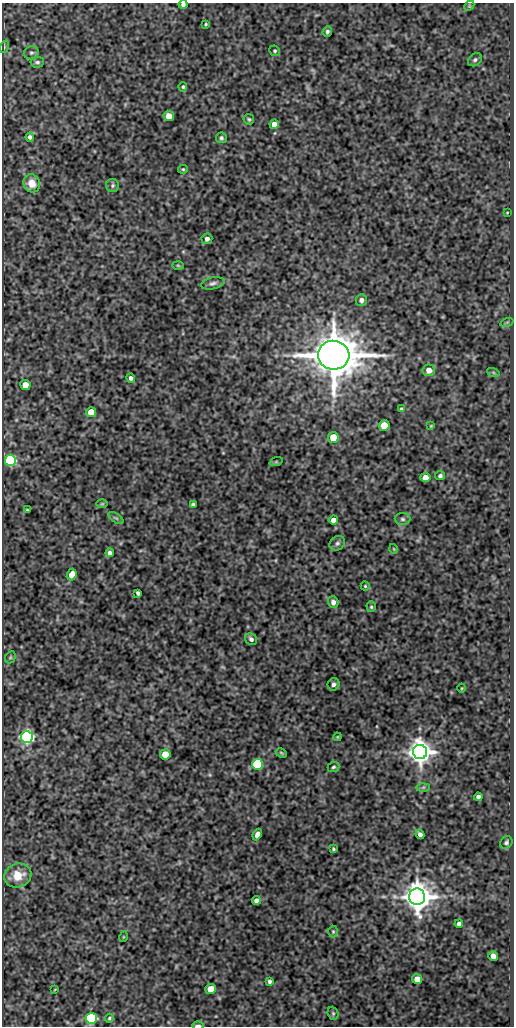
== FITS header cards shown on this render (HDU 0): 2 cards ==
NAXIS1  =                  512
NAXIS2  =                 1024

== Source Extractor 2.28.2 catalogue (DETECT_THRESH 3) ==
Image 512 x 1024 px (HDU 0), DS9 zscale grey, 1 PNG px = 1 image px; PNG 516 x 1028 px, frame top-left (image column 1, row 1024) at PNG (2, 3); each listed source drawn as its Kron ellipse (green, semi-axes under 4 px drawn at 4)
Background 361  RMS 0.87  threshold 2.61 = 3 sigma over >= 5 px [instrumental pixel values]
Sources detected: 84; all 84 listed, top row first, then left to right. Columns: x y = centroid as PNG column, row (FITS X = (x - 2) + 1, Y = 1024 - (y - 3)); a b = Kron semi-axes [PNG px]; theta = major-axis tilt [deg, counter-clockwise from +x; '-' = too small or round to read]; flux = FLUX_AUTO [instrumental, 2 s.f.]
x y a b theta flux
183 4 4 4 - 150
469 6 6 4 46 70
206 24 4 3 - 63
327 32 5 4 - 130
4 47 6 4 72 75
275 51 5 5 - 97
31 53 7 6 - 160
475 60 8 5 38 140
37 62 7 5 4 130
183 87 5 4 - 97
169 116 5 5 - 570
249 119 5 5 - 94
274 124 4 4 - 400
30 137 4 4 - 160
221 138 5 5 - 120
183 169 5 4 - 68
32 183 9 8 - 730
113 186 6 6 - 130
507 212 4 2 - 39
207 239 5 5 - 210
178 265 6 4 -2 65
213 283 12 6 13 190
361 300 6 5 - 240
507 322 7 4 19 80
334 355 15 14 - 190000
429 370 6 6 - 450
493 372 6 4 -19 83
131 378 5 4 - 170
25 385 5 5 - 950
401 409 4 3 - 85
91 412 5 5 - 1100
384 425 5 5 - 1500
431 426 4 4 - 57
333 437 5 5 - 1700
10 460 5 5 - 10000
276 462 7 4 19 77
440 476 5 4 - 140
425 478 5 5 - 540
102 504 6 4 1 54
193 505 4 4 - 160
27 510 4 4 - 69
116 518 9 4 -35 100
402 519 8 6 -3 140
333 520 4 4 - 330
337 543 8 6 36 170
394 549 5 3 - 47
110 553 4 4 - 180
72 575 6 4 67 640
365 586 4 4 - 67
138 593 4 3 - 130
333 602 6 5 - 220
371 607 5 4 - 86
251 639 6 5 - 170
10 657 6 5 - 84
334 684 6 6 - 170
462 688 4 3 - 47
27 737 6 6 - 16000
337 737 4 3 - 52
420 752 7 7 - 67000
281 753 6 4 -27 73
165 754 5 5 - 1300
257 764 5 5 - 7900
333 767 6 5 - 110
423 787 6 4 1 89
478 797 4 4 - 210
420 834 5 4 - 260
257 835 6 4 66 310
506 842 7 5 49 130
333 849 4 3 - 74
18 875 14 11 17 1000
417 897 8 8 - 89000
256 900 4 4 - 210
459 924 4 4 - 240
333 932 6 5 - 90
123 937 5 3 - 49
493 956 5 4 - 450
417 979 5 4 - 770
269 981 4 3 - 130
55 989 3 2 - 34
211 989 5 5 - 1100
333 1013 7 5 -69 100
91 1018 5 5 - 6900
109 1018 4 3 - 79
198 1025 6 2 0 250
At the frame edge (FLAGS 8, measured only in part): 2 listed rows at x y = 183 4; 198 1025

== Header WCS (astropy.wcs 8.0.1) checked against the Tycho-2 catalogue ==
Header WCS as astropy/WCSLIB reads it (CRVAL/CRPIX/CD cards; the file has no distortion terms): RA---SIN/DEC--SIN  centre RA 01:00:55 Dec -01:04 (15.23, -1.07 deg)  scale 1 arcsec/px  FOV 8.5' x 17.1'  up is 0 deg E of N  parity normal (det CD < 0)
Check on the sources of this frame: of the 60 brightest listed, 6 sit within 1.5 arcsec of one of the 6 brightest Tycho-2 stars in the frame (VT <= 12.46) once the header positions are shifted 0.23 arcsec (0.03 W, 0.23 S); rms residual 0.42 arcsec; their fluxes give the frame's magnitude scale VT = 22.28 - 2.5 log10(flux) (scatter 0.29 mag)
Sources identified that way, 6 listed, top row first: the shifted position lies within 1.5 arcsec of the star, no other Tycho-2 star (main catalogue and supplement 1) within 3.0 arcsec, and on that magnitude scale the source's flux lands within +1.5 / -3 mag of the star's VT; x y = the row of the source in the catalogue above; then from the Tycho-2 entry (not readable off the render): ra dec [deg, ICRS J2000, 3 dp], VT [Tycho-2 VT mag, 2 dp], TYC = Tycho-2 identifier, HIP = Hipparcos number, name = IAU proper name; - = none
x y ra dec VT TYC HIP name
334 355 15.207 -1.022 8.91 4681-1072-1 4735 -
10 460 15.297 -1.051 12.46 4681-728-1 - -
27 737 15.292 -1.128 11.39 4681-1820-1 - -
420 752 15.183 -1.132 10.72 4681-1928-1 - -
417 897 15.184 -1.172 10.11 4681-1226-1 - -
91 1018 15.274 -1.206 12.12 4681-1073-1 - -